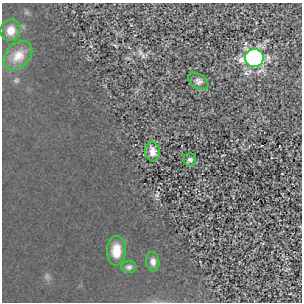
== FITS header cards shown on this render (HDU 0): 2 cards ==
NAXIS1  =                  300
NAXIS2  =                  300

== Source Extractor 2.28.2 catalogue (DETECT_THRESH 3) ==
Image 300 x 300 px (HDU 0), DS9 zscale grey, 1 PNG px = 1 image px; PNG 304 x 304 px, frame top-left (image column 1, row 300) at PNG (2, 3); each listed source drawn as its Kron ellipse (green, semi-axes under 4 px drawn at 4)
Background -3.04e-06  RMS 2.4e-04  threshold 7.25e-04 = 3 sigma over >= 5 px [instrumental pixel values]
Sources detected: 9; all 9 listed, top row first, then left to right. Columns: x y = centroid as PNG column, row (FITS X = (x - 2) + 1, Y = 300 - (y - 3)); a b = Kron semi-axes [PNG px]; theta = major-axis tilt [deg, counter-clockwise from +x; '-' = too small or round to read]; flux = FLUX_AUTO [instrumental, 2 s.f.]
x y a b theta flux
11 30 11 10 - 0.13
18 56 17 11 46 0.17
254 58 9 9 - 3.4
198 81 11 7 -34 0.051
153 151 10 7 -83 0.089
190 160 6 6 - 0.034
116 251 15 9 89 0.2
153 262 10 6 -83 0.053
129 267 7 6 - 0.032